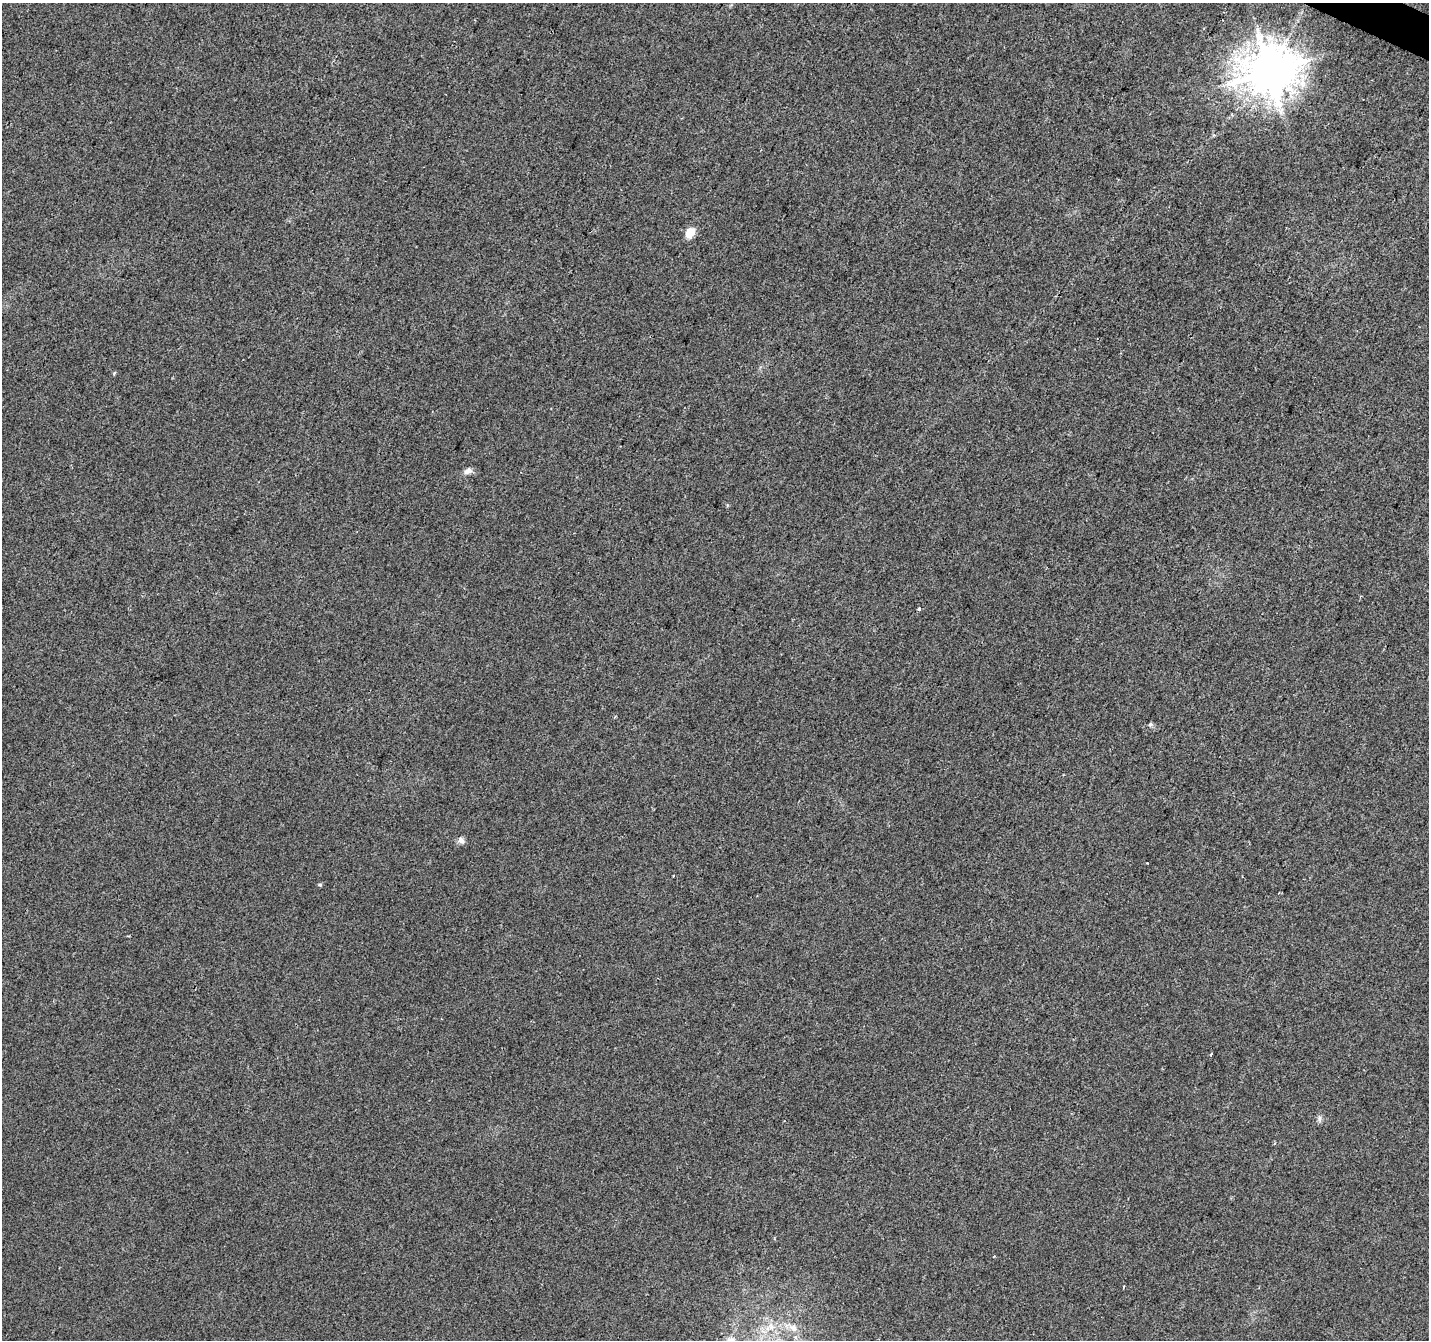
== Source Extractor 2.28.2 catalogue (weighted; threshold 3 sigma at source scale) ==
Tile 10 of 4 x 4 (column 2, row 3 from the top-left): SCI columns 1433-2859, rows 1607-2944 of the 5714 x 5821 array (HDU 1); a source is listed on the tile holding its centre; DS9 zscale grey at full resolution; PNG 1431 x 1342 px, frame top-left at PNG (2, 3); no overlay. Shown black and unused: <1% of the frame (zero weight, under 2 of 3 exposures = <1% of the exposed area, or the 3 px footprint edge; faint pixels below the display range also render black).
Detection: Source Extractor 2.28.2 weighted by HDU 2 'WHT'; one run over the whole footprint, this tile lists its part. Background 0.00932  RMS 0.0047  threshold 0.0211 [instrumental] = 3 sigma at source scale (4.5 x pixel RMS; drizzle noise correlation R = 1.50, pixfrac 1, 0.0396/0.0396 arcsec/px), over >= 5 px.
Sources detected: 13; all 13 listed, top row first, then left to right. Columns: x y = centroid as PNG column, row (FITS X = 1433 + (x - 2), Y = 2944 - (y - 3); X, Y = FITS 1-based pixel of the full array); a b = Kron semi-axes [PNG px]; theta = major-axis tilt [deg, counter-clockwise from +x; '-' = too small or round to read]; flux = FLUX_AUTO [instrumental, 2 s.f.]
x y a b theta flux
1269 72 15 14 - 1800
690 232 10 7 56 7.7
468 471 12 7 20 2.1
919 609 3 3 - 1.1
1150 725 6 5 - 0.78
461 840 10 8 -41 1.9
320 885 6 4 -1 0.56
1211 1054 4 2 - 0.47
1319 1118 10 4 90 1.3
1124 1287 3 3 - 0.75
771 1326 11 7 -64 3.3
793 1327 13 10 -38 4.1
729 1340 9 8 - 2.6
Isophote crosses this tile's border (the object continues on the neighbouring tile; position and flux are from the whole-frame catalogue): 1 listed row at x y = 729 1340